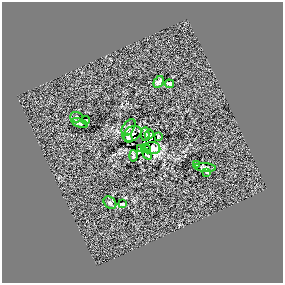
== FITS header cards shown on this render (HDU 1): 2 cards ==
NAXIS1  =                  281 /
NAXIS2  =                  281 /

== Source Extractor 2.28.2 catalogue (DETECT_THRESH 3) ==
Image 281 x 281 px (HDU 1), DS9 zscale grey, 1 PNG px = 1 image px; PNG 285 x 285 px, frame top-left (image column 1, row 281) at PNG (2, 2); each listed source drawn as its Kron ellipse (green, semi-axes under 4 px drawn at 4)
Background 0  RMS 29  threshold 88.1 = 3 sigma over >= 5 px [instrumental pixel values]
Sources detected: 21; all 21 listed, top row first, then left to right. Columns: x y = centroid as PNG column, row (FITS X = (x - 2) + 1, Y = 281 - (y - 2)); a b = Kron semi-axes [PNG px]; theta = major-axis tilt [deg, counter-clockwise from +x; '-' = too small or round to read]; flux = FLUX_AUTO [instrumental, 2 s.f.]
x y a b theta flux
159 82 6 4 59 4400
169 84 5 3 - 3200
77 117 6 5 - 3700
86 120 4 2 - 2200
80 123 9 4 -20 4500
129 127 9 5 56 5300
132 134 10 7 31 5200
145 134 7 4 87 5200
149 134 5 4 - 4600
158 137 4 2 - 1900
128 138 4 3 - 2900
153 148 8 6 -8 12000
140 149 4 3 - 3000
146 149 5 2 - 1800
147 154 6 3 -53 1900
133 156 5 2 - 2500
196 164 3 2 - 1700
205 167 11 4 -4 4600
207 172 4 3 - 1400
110 203 7 5 -41 3600
122 204 4 3 - 2800